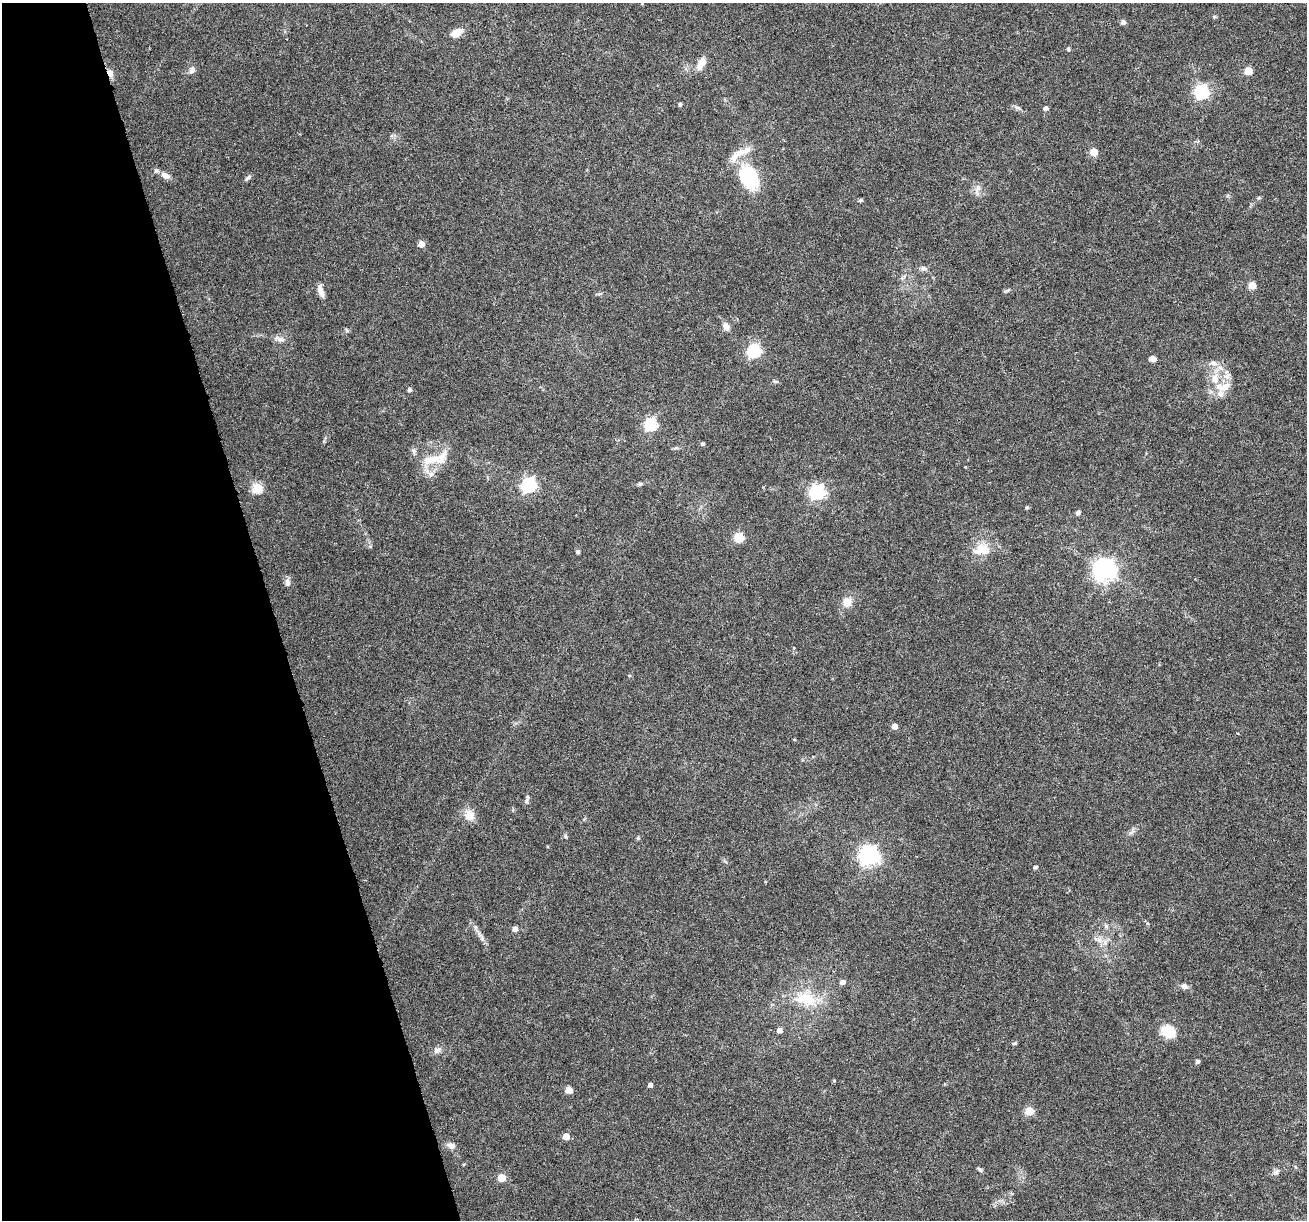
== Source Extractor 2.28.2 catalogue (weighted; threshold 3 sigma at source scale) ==
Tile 5 of 4 x 4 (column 1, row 2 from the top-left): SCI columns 1-1305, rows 2542-3759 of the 5220 x 5030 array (HDU 1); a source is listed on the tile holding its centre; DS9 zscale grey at full resolution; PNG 1309 x 1222 px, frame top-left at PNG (2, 3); no overlay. Shown black and unused: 21% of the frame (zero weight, under 3 of 6 exposures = <1% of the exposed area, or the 3 px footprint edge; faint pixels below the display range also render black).
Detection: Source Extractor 2.28.2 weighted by HDU 2 'WHT'; one run over the whole footprint, this tile lists its part. Background 0.0385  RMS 0.0026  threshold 0.0106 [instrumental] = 3 sigma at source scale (4.09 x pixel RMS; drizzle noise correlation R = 1.36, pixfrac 0.8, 0.0396/0.0396 arcsec/px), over >= 5 px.
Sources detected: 86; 6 inside a brighter listed object's ellipse — not listed separately; the other 80 listed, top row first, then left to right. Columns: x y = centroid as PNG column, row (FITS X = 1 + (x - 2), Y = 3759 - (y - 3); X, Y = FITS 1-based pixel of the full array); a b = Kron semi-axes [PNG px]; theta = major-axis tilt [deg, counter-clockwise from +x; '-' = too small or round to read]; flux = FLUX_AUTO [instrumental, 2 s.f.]
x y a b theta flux
1214 17 6 4 18 0.28
1123 22 5 5 - 0.88
456 33 14 8 30 2.6
1068 49 5 4 - 0.48
701 63 15 7 62 2.6
192 70 9 7 66 1.2
1248 71 5 5 - 6.4
110 73 10 6 -63 1.4
1201 92 6 6 - 43
680 104 4 4 - 0.5
1017 108 11 4 -19 0.66
1045 108 5 4 - 0.79
740 152 17 10 27 2.7
1094 152 5 5 - 5
165 175 11 7 -30 1.6
749 177 24 17 -59 17
248 178 10 4 44 0.58
977 190 16 6 79 1.2
860 200 5 4 - 0.43
421 244 5 5 - 2.3
924 268 8 6 -3 0.68
1252 285 5 5 - 4.9
1007 290 8 3 44 0.34
321 291 16 6 -73 1.5
726 326 10 7 -60 1.5
280 339 17 6 -17 1.3
754 351 6 6 - 38
1153 359 6 5 - 1.3
1213 363 11 7 -19 1.2
1227 376 13 8 25 1.4
774 381 7 4 -15 0.37
1221 387 22 10 -12 3.1
409 390 4 4 - 0.65
650 424 6 6 - 28
703 444 4 4 - 0.52
676 448 10 3 0 0.4
414 451 7 6 - 0.58
435 459 36 12 6 5.6
431 474 7 6 - 0.86
640 484 6 5 - 0.41
529 485 6 6 - 52
257 488 5 5 - 15
817 492 7 6 - 51
1027 507 4 4 - 0.38
1077 513 5 4 - 0.81
739 537 9 9 - 3.7
982 549 25 16 7 5
578 552 5 4 - 0.55
1105 570 8 7 - 170
287 582 11 7 -87 1
847 602 12 10 58 2.8
894 726 5 5 - 1.8
794 740 4 3 - 0.21
527 800 9 4 71 0.56
469 815 15 12 -48 2.8
565 836 5 5 - 0.39
638 838 6 3 -73 0.28
869 856 7 7 - 110
1035 867 5 4 - 0.47
1106 926 7 5 -47 0.54
515 929 5 5 - 1.4
482 939 7 6 - 0.59
1095 939 7 5 -49 0.81
842 982 5 5 - 1.1
1184 986 8 7 - 1
807 998 30 19 -25 8
779 1030 5 4 - 1.3
1168 1032 13 10 -26 7.6
1015 1043 6 4 17 0.33
437 1050 12 8 25 1
1197 1061 5 4 - 0.6
834 1081 4 4 - 0.26
650 1085 4 4 - 0.92
569 1090 5 5 - 4.1
1029 1111 5 5 - 8.4
566 1136 5 5 - 2.8
451 1146 10 8 -21 1.3
980 1169 8 4 -38 0.47
1276 1172 10 6 34 0.76
502 1178 5 5 - 6.6
Overlapping masked pixels (flux is a lower limit): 1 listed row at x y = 110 73